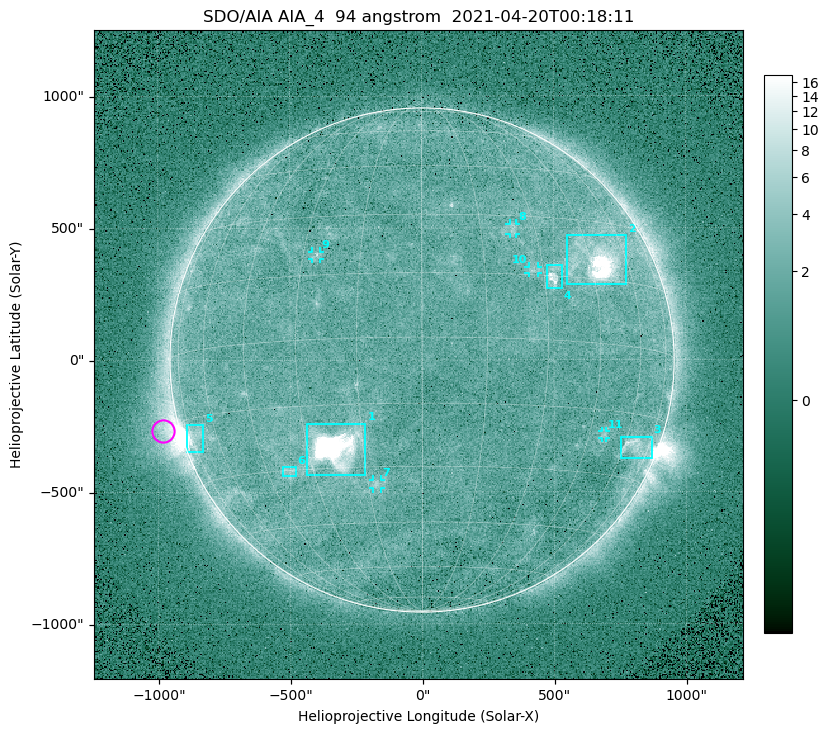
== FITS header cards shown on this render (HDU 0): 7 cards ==
TELESCOP= 'SDO/AIA '
INSTRUME= 'AIA_4   '
WAVELNTH=                   94
WAVEUNIT= 'angstrom'
DATE-OBS= '2021-04-20T00:18:11.12'
CTYPE1  = 'HPLN-TAN'
CTYPE2  = 'HPLT-TAN'

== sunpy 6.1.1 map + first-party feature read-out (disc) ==
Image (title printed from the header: SDO/AIA AIA_4  94 angstrom  2021-04-20T00:18:11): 512 x 512 px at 4.8 arcsec/px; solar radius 955 arcsec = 199 px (full disc in frame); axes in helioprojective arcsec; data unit not stated in the header (colour bar unlabelled)
Orientation: roll -0.138 deg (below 1 deg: not rotated)
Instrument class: DISC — disc imager (sunpy class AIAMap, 94 A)
Bright regions (active regions / flare kernels): reference = the median radial profile (limb darkening/brightening removed); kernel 5 px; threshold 5 sigma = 2.45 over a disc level ~1.73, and >= 1.15x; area >= 9 px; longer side >= 5 px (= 24 arcsec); searched inside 0.97 R_sun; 11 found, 11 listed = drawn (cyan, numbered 1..; 5 of them under ~33 arcsec drawn as corner ticks so the feature stays visible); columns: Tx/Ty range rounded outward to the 10 arcsec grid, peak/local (2 s.f.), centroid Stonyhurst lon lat
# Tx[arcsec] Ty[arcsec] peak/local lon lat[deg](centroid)
1 -440..-210 -440..-240 757 -22 -25
2 550..780 280..470 37 +48 +20
3 750..870 -380..-290 4.1 +66 -22
4 470..530 270..360 6.1 +33 +15
5 -900..-830 -350..-240 7.1 -73 -19
6 -530..-480 -440..-400 2.8 -37 -30
7 -190..-160 -490..-450 3.2 -13 -34
8 330..360 470..520 2.8 +24 +26
9 -420..-380 380..410 3.1 -26 +20
10 400..440 330..360 2.8 +27 +16
11 680..700 -300..-270 2.7 +50 -21
Off-limb structures (1.02-1.3 R_sun): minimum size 50 px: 7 found; the strongest spans PA ~90..115 deg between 1.02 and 1.21 R_sun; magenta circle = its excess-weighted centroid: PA ~105 deg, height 1.06 R_sun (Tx ~-980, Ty ~-270 arcsec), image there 4.8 x the reference